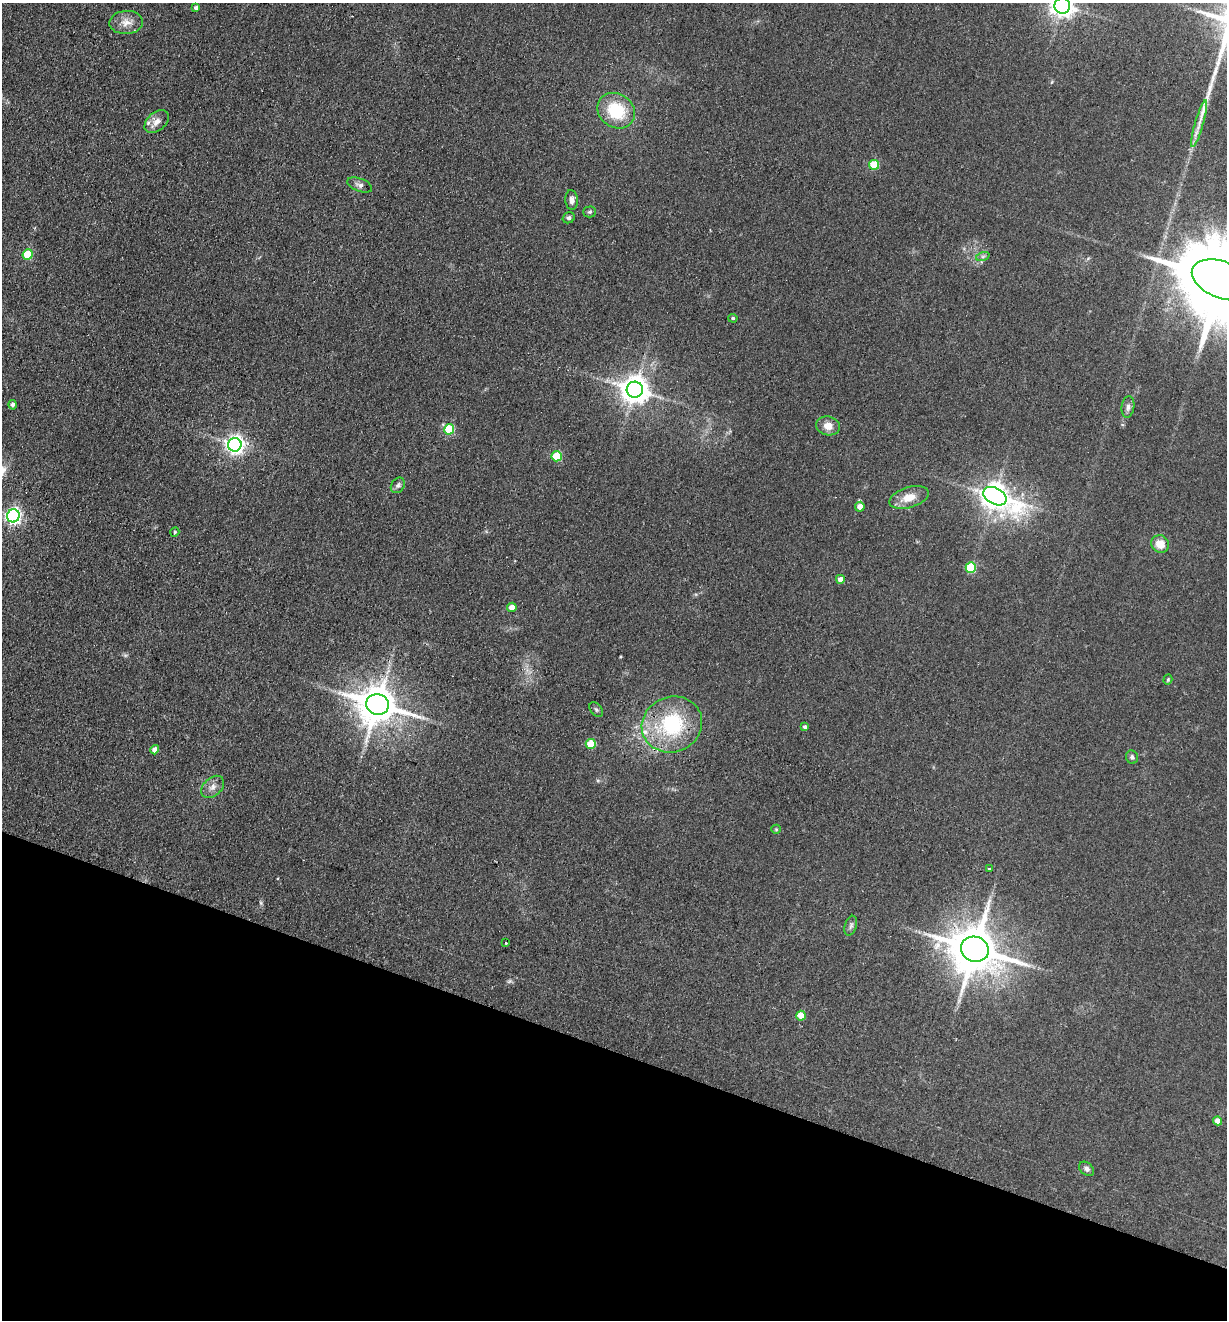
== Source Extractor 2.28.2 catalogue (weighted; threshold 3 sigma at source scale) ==
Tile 15 of 4 x 4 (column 3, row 4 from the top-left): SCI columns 2764-3988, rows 21-1338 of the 5401 x 5311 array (HDU 1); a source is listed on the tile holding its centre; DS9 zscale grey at full resolution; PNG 1229 x 1322 px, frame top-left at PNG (2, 3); each listed source drawn as its Kron ellipse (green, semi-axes under 4 px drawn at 4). Shown black and unused: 20% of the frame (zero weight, under 2 of 3 exposures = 3% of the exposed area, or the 3 px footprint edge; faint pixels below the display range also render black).
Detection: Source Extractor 2.28.2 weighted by HDU 2 'WHT'; one run over the whole footprint, this tile lists its part. Background 0.121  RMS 0.011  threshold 0.0499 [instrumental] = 3 sigma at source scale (4.5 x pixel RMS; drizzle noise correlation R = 1.50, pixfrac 1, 0.05/0.05 arcsec/px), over >= 5 px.
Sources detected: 50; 1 inside a brighter listed object's ellipse — not listed separately; the other 49 listed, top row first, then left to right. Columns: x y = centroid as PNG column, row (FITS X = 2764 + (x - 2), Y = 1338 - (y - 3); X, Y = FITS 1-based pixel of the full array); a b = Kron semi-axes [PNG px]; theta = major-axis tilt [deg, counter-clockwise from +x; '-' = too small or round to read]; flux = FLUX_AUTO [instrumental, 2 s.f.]
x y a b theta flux
1062 6 8 8 - 770
196 8 4 4 - 3.5
126 22 17 11 3 11
616 111 20 16 -37 49
157 122 14 9 41 8.2
1199 124 24 4 74 8.7
874 165 5 5 - 41
360 185 13 6 -20 4.5
572 200 10 6 -86 4.9
590 212 6 5 - 1.9
569 218 6 5 - 2.3
28 255 5 5 - 46
983 256 7 4 19 2.3
1222 280 31 18 -21 23000
733 318 4 4 - 1.6
635 390 8 8 - 1400
13 405 5 4 - 2.9
1128 407 11 6 82 4.2
828 426 12 9 -11 9.5
449 429 5 5 - 50
235 445 7 6 - 510
557 456 5 5 - 50
398 485 8 6 56 3
995 496 12 8 -29 1300
909 498 20 10 17 16
860 507 5 5 - 11
13 516 6 6 - 310
175 532 5 4 - 1.3
1160 544 9 8 - 14
971 568 5 5 - 67
840 579 4 4 - 5.6
512 607 5 4 - 13
1168 680 5 4 - 1.4
377 704 11 10 - 3300
596 710 8 5 -49 2
672 724 30 27 22 91
805 727 4 3 - 2.9
591 744 5 5 - 36
155 750 5 4 - 6.1
1132 757 7 6 - 2.7
213 787 13 9 43 6.8
776 829 5 4 - 1.2
989 869 3 3 - 1.6
851 926 10 6 72 3.2
506 943 3 3 - 2.2
975 949 14 12 -21 5200
801 1016 5 4 - 19
1218 1121 4 4 - 10
1086 1169 8 6 -40 3.2
Isophote crosses this tile's border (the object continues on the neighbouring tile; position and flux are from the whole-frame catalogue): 2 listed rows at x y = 1062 6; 1222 280